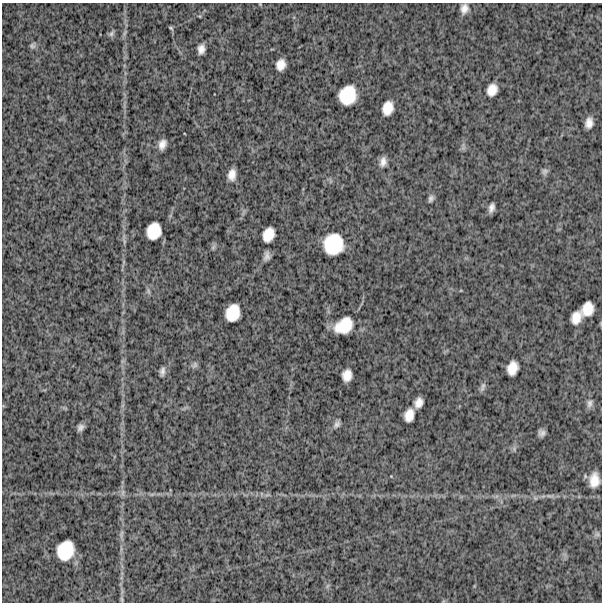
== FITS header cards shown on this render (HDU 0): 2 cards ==
NAXIS1  =                  600
NAXIS2  =                  600

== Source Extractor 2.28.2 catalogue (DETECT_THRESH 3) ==
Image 600 x 600 px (HDU 0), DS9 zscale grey, 1 PNG px = 1 image px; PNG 604 x 604 px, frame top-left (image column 1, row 600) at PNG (2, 3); no overlay
Background 1500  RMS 290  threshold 866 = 3 sigma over >= 5 px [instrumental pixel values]
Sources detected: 47; all 47 listed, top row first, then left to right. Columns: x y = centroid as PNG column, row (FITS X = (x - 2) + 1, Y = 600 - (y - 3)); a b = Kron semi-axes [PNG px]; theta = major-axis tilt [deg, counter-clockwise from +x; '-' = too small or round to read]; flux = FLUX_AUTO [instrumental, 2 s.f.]
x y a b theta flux
464 9 12 9 79 130000
171 28 8 4 -45 25000
111 33 10 6 46 50000
33 46 8 6 58 49000
201 49 10 7 80 130000
281 65 10 8 70 190000
492 90 11 9 66 220000
347 95 17 15 68 600000
388 108 13 9 74 270000
589 123 10 7 81 140000
162 144 9 6 71 140000
383 162 12 8 77 120000
545 171 9 7 69 57000
232 175 13 9 82 170000
431 198 8 6 66 60000
491 208 8 5 72 94000
154 231 15 12 72 400000
268 235 13 10 66 280000
333 244 18 17 - 770000
213 247 8 6 69 45000
267 256 9 5 80 92000
148 291 11 4 -79 46000
587 309 13 10 64 280000
233 313 15 12 71 420000
576 318 12 9 68 230000
344 326 18 13 32 500000
194 365 10 7 50 56000
512 368 13 9 75 250000
162 371 12 6 81 72000
347 375 11 8 80 200000
483 387 14 5 70 60000
418 403 10 7 67 160000
590 403 11 8 76 78000
409 415 12 8 76 210000
337 424 11 7 53 71000
80 427 6 5 - 71000
542 433 6 6 - 77000
514 448 9 3 -85 36000
594 480 14 10 86 260000
123 493 11 5 90 67000
152 494 7 4 18 33000
550 496 13 3 -9 57000
121 534 12 5 80 69000
597 534 7 6 - 44000
65 550 17 14 66 590000
327 586 7 4 71 36000
122 599 8 4 -81 30000